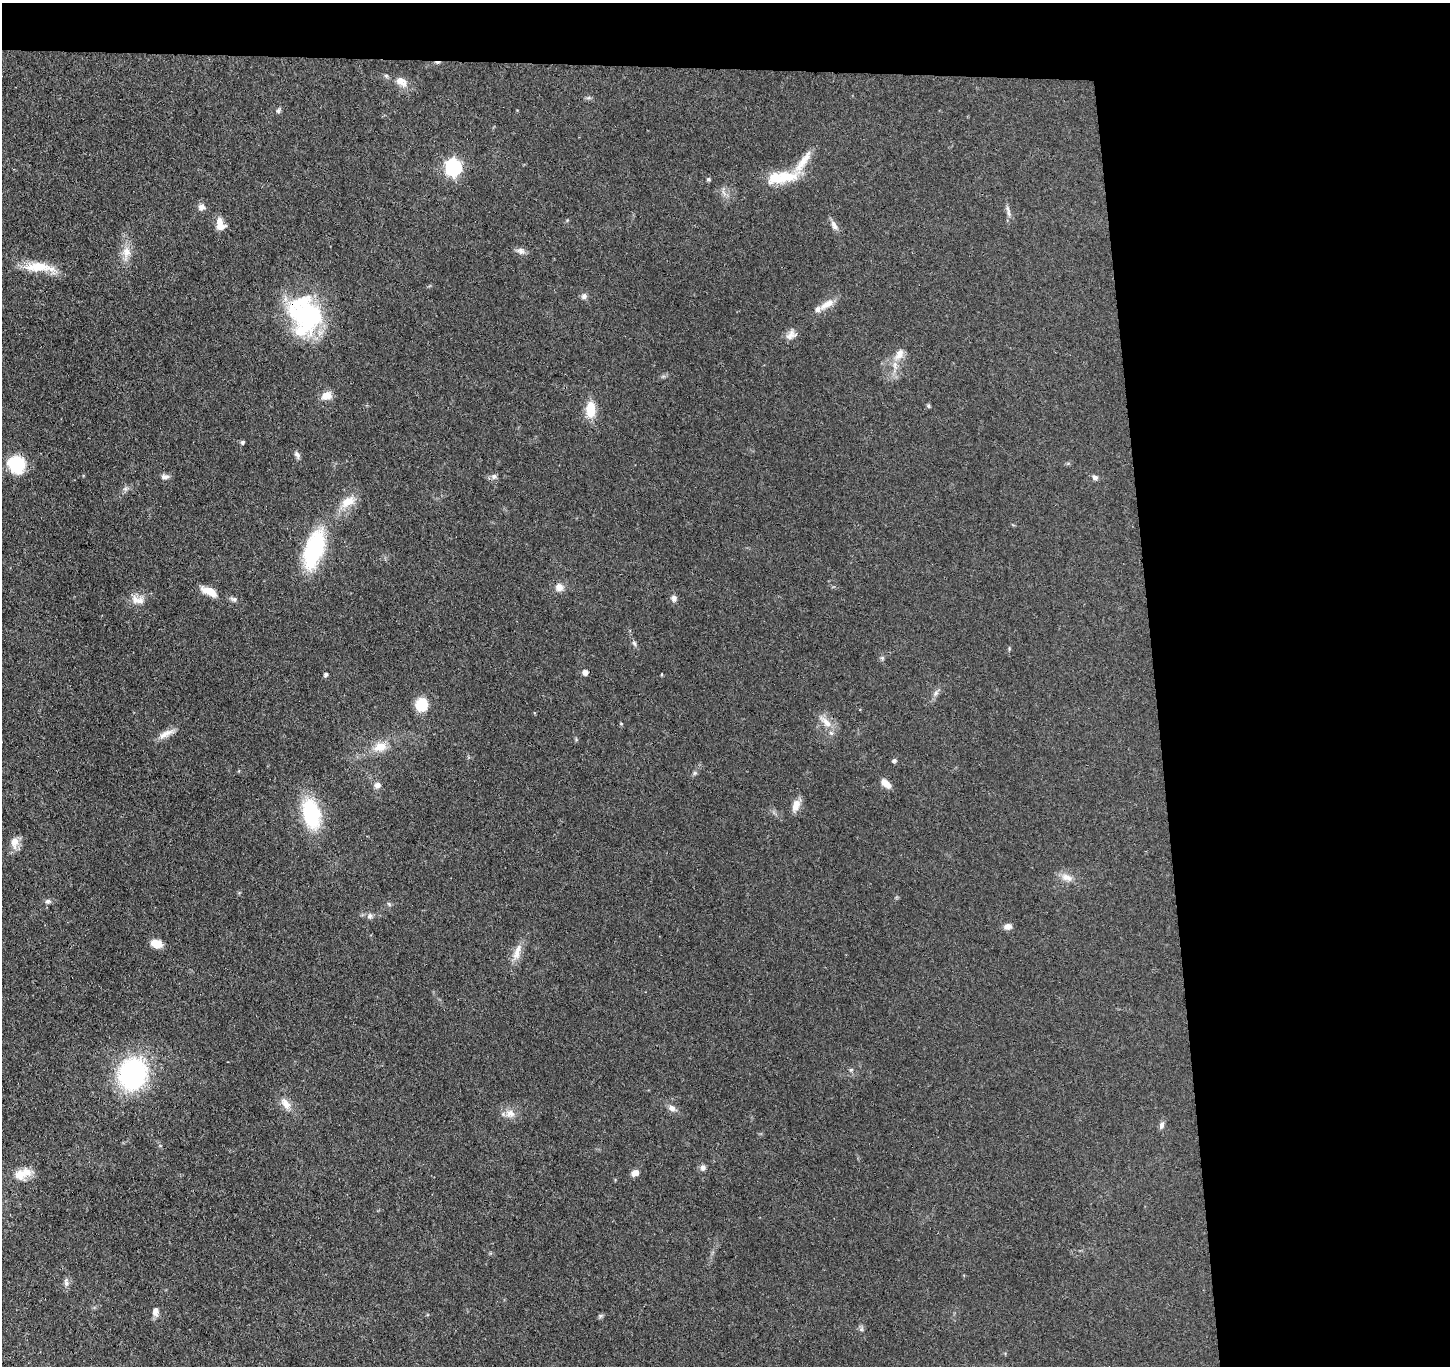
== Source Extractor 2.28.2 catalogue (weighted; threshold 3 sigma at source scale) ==
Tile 3 of 3 x 3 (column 3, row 1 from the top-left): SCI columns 2952-4399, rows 2856-4219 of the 4456 x 4379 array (HDU 1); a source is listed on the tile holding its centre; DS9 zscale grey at full resolution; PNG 1452 x 1368 px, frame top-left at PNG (2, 3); no overlay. Shown black and unused: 24% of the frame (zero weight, under 3 of 4 exposures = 5% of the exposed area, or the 3 px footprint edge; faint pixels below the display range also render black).
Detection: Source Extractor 2.28.2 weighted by HDU 2 'WHT'; one run over the whole footprint, this tile lists its part. Background 0.0696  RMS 0.0068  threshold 0.0307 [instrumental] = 3 sigma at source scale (4.5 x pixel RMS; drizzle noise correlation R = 1.50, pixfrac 1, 0.05/0.05 arcsec/px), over >= 5 px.
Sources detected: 81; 1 inside a brighter object's white glare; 1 cosmic-ray / hot-pixel residue — not listed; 4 inside a brighter listed object's ellipse — not listed separately; the other 75 listed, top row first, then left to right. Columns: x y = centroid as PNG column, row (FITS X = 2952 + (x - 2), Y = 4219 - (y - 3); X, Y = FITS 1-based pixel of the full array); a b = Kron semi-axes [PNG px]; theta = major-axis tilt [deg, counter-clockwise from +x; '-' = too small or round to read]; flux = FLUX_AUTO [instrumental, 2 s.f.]
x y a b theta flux
386 76 6 5 - 1.2
401 81 15 10 -39 7
278 111 7 5 75 1.4
803 161 38 10 57 13
454 167 7 7 - 190
782 177 45 14 9 23
708 179 6 5 - 0.97
724 193 12 3 -59 1.8
201 207 9 8 - 3.1
1009 213 10 5 -71 2.3
219 222 14 9 79 5
834 225 14 7 -63 3.5
521 251 11 8 -19 3.1
126 252 16 12 -89 7.8
39 267 41 11 -6 18
584 296 8 7 - 2.3
827 304 23 8 29 7.2
306 313 39 34 -39 93
791 335 15 10 42 4.7
899 354 20 11 55 7.8
327 396 14 9 19 6.1
928 406 6 5 - 0.93
591 409 16 9 90 15
243 442 4 4 - 1.7
297 454 11 6 -63 2.1
16 464 20 18 -49 22
494 476 8 7 - 2.2
165 477 11 6 -3 2.6
1095 477 8 6 -25 2.1
125 489 7 4 18 1.4
348 502 22 13 32 11
314 550 39 17 73 69
559 587 9 9 - 4.9
209 591 19 8 -24 10
674 598 8 7 - 2.6
234 599 10 6 -15 2
140 601 18 11 14 6.8
634 643 9 4 -55 1.5
1009 649 6 3 90 0.72
882 658 5 5 - 1.1
585 672 5 4 - 5.2
326 674 4 4 - 1.9
661 675 4 2 - 0.66
936 693 8 5 45 1.9
422 705 11 10 - 20
826 722 23 8 -45 7
621 724 5 3 - 0.63
166 734 23 7 27 6.1
380 747 17 12 16 10
894 760 5 5 - 1.5
695 773 6 5 - 1.2
886 784 13 7 -41 5.1
377 785 8 7 - 3.3
796 805 16 9 68 6.2
311 813 25 14 -76 59
14 842 16 10 85 6.5
1067 877 16 9 -17 6
48 901 8 6 -7 1.9
370 916 8 6 72 2.2
1007 927 9 7 16 3.5
156 944 10 7 -16 11
517 952 26 8 74 7.5
851 1070 6 4 43 0.91
133 1074 26 22 69 110
286 1104 17 9 -53 6.3
672 1108 9 7 -31 3.5
510 1113 14 11 -8 5.9
1161 1125 9 6 72 2.3
703 1167 7 6 - 2.5
635 1173 9 7 32 4
19 1174 19 14 2 8.9
66 1282 12 6 -79 2.4
155 1312 11 7 89 3.9
600 1316 6 5 - 1.2
861 1329 6 6 - 1.4
Overlapping masked pixels (flux is a lower limit): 1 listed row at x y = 306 313